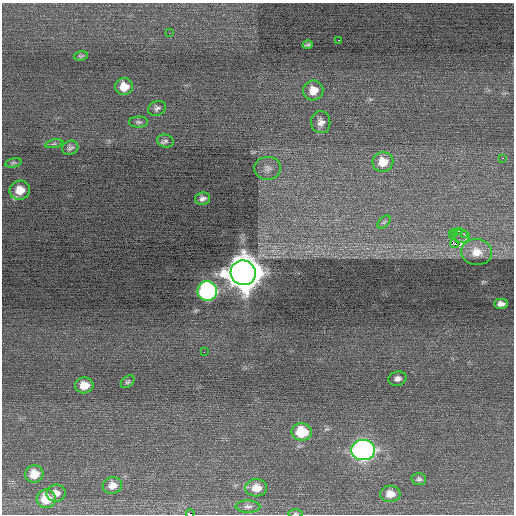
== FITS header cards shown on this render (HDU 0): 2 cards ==
NAXIS1  =                  512 / Axis length
NAXIS2  =                  512 / Axis length

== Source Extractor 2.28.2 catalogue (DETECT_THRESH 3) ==
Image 512 x 512 px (HDU 0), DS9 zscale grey, 1 PNG px = 1 image px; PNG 516 x 516 px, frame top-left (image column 1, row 512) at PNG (2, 3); each listed source drawn as its Kron ellipse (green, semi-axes under 4 px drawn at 4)
Background 0.0567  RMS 0.68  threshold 2.05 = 3 sigma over >= 5 px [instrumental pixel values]
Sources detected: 47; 2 with non-positive FLUX_AUTO (blend fragments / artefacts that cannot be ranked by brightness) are neither listed nor drawn; the other 45 listed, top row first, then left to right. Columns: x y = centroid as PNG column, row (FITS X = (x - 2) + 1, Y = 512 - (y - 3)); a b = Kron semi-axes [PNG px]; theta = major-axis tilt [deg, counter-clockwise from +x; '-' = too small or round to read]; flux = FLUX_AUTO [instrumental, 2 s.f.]
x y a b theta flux
169 33 3 2 - 54
339 40 3 2 - 110
308 45 5 3 - 83
81 56 7 4 14 79
124 87 9 8 - 640
313 90 10 10 - 580
157 108 9 7 25 150
138 122 9 5 -1 110
321 122 11 9 -84 290
166 141 8 6 -16 140
54 144 8 3 13 73
70 148 8 7 - 130
503 158 2 2 - 220
383 162 10 10 - 750
13 163 8 4 13 81
268 168 13 11 5 330
20 190 10 9 - 670
202 199 8 6 10 160
384 222 8 4 46 91
460 231 3 2 - 1800
455 232 3 2 - 18
452 235 2 2 - 42
465 235 3 2 - 360
461 236 8 6 -6 40
454 244 4 2 - 1.9
477 252 15 13 -6 690
243 273 12 12 - 130000
207 291 10 9 - 14000
501 304 7 5 1 190
204 352 2 2 - 32
397 379 9 7 13 200
128 382 8 5 39 88
84 385 9 8 - 540
302 432 10 8 -3 1800
363 450 12 10 5 22000
34 474 9 8 - 640
419 479 7 5 1 110
112 485 10 8 16 370
256 488 11 8 3 570
56 493 9 8 - 290
390 494 10 8 0 440
46 499 9 9 - 1100
248 507 12 6 -1 170
295 513 7 3 -1 59
190 514 4 2 - 2400
At the frame edge (FLAGS 8, measured only in part): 2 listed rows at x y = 295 513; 190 514
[2 non-positive-flux detections neither listed nor drawn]